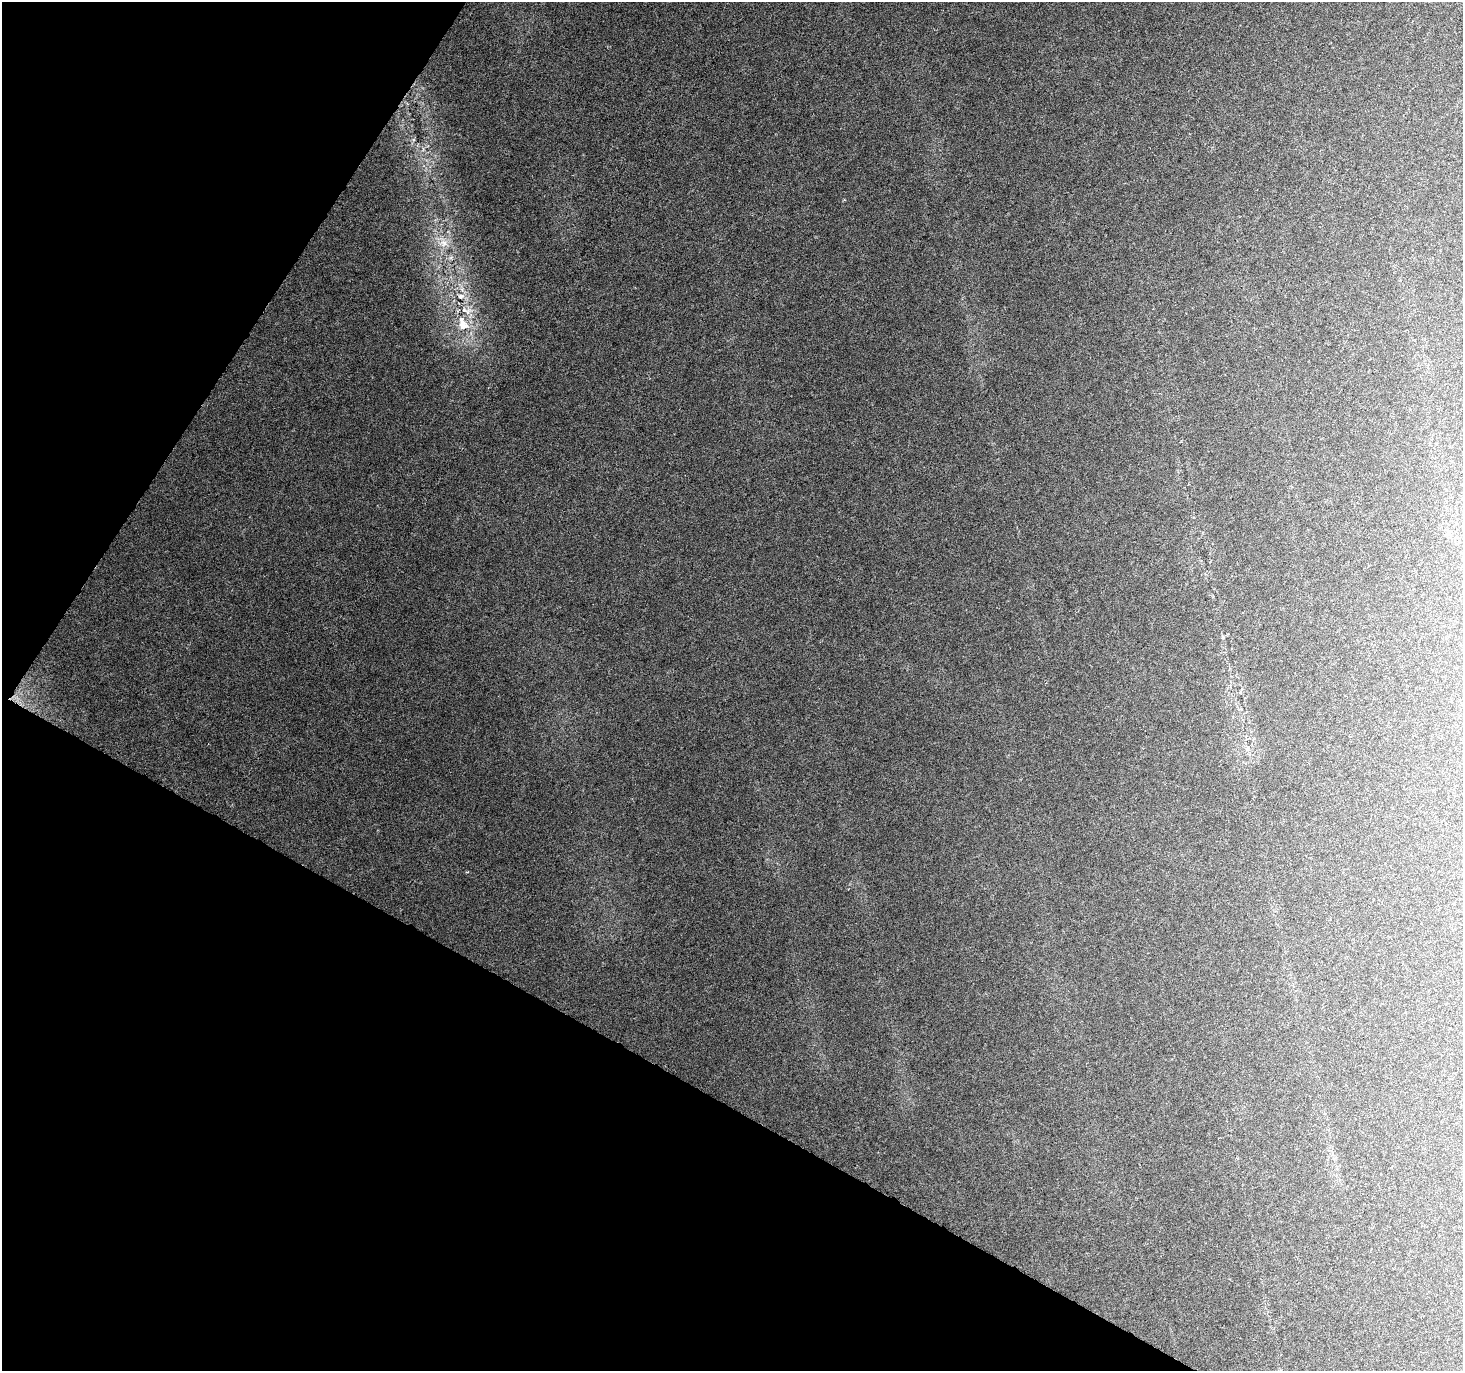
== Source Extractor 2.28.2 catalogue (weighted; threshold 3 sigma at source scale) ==
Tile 9 of 4 x 4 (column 1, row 3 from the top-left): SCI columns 1-1461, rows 1563-2931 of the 5851 x 5929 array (HDU 1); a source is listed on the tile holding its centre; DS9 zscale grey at full resolution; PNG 1465 x 1373 px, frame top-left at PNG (2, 2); no overlay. Shown black and unused: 28% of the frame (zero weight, under 3 of 6 exposures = <1% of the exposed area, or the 3 px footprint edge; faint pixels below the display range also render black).
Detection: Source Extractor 2.28.2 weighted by HDU 2 'WHT'; one run over the whole footprint, this tile lists its part. Background 0.0249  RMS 0.0023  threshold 0.00936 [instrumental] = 3 sigma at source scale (4.09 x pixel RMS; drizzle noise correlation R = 1.36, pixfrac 0.8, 0.0396/0.0396 arcsec/px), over >= 5 px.
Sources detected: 7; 1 inside a brighter listed object's ellipse — not listed separately; the other 6 listed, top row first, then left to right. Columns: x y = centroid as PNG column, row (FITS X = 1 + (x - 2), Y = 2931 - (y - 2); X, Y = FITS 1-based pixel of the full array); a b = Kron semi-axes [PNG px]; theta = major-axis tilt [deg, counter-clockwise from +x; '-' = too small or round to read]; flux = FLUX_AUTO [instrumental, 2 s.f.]
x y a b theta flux
444 243 11 11 - 1.9
461 296 9 8 - 1.3
463 324 22 12 -68 4.7
1223 637 5 4 - 0.31
1240 693 5 3 - 0.26
1247 748 6 4 70 0.35